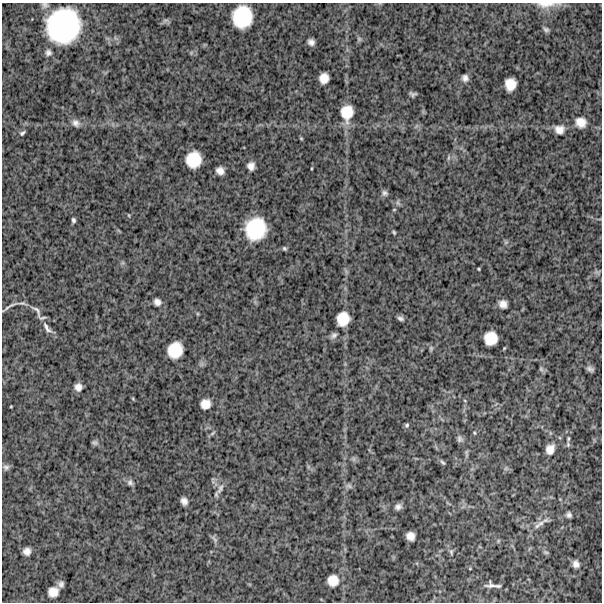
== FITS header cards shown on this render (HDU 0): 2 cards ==
NAXIS1  =                  600
NAXIS2  =                  600

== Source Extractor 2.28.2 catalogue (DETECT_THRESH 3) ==
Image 600 x 600 px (HDU 0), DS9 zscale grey, 1 PNG px = 1 image px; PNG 604 x 604 px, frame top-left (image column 1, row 600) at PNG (2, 3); no overlay
Background 1270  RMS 320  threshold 954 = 3 sigma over >= 5 px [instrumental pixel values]
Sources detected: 78; all 78 listed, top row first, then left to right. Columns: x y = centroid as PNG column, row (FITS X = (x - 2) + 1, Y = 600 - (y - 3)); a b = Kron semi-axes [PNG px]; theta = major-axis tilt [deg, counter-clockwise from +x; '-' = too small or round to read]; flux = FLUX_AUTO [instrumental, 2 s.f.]
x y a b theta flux
546 4 27 8 2 2.2e+05
242 17 20 17 81 9.4e+05
165 20 10 4 13 4.7e+04
63 26 31 29 61 2.5e+06
546 30 7 5 -24 4.9e+04
359 39 6 6 - 4.2e+04
311 42 6 5 - 9.0e+04
48 53 8 7 - 7.1e+04
324 78 9 8 - 2.1e+05
465 78 8 7 - 8.9e+04
510 84 11 10 - 2.9e+05
413 94 6 4 -6 5.2e+04
347 112 17 13 86 4.3e+05
581 122 12 10 -30 2.2e+05
76 123 11 8 -42 1.0e+05
559 129 11 10 - 1.6e+05
22 133 7 4 40 4.5e+04
301 138 4 4 - 2.1e+04
448 158 8 3 71 3.6e+04
193 160 14 13 - 5.2e+05
251 166 8 7 - 1.2e+05
220 171 7 6 - 1.3e+05
385 193 8 7 - 6.1e+04
128 215 5 3 - 1.7e+04
73 220 5 4 - 4.5e+04
255 229 20 18 69 1.1e+06
394 232 5 4 - 2.7e+04
506 242 6 5 - 3.6e+04
284 248 5 4 - 3.4e+04
479 269 3 2 - 2.0e+04
597 272 9 3 -31 3.7e+04
157 302 9 8 - 1.0e+05
22 303 14 4 -6 5.2e+04
503 304 9 8 - 1.3e+05
9 306 28 3 29 7.4e+04
37 311 21 7 -59 1.0e+05
401 318 8 5 -17 5.6e+04
343 319 12 11 - 3.7e+05
47 328 20 7 -55 1.3e+05
334 335 8 6 37 6.4e+04
491 338 12 11 - 3.7e+05
431 348 7 5 90 3.8e+04
175 350 14 13 - 5.0e+05
541 369 7 6 - 4.6e+04
590 369 7 5 -29 7.0e+04
78 387 7 7 - 1.2e+05
133 399 5 3 - 2.1e+04
205 404 9 8 - 2.0e+05
11 406 4 2 - 1.5e+04
407 425 6 5 - 3.8e+04
213 433 9 4 42 3.8e+04
474 433 5 3 - 2.1e+04
460 439 9 7 -59 6.5e+04
568 439 8 5 87 5.6e+04
95 443 8 5 -18 4.7e+04
550 449 14 11 65 1.8e+05
466 453 12 4 87 4.9e+04
354 459 7 4 -90 4.1e+04
442 462 9 4 -46 3.8e+04
6 467 9 7 -3 6.3e+04
130 482 8 7 - 6.6e+04
349 486 8 6 -14 5.8e+04
220 489 17 7 61 1.1e+05
184 501 7 6 - 1.0e+05
398 507 7 6 - 8.2e+04
569 515 5 5 - 6.4e+04
541 523 10 7 16 1.1e+05
410 536 8 7 - 1.5e+05
214 539 13 5 -53 6.3e+04
498 541 6 3 72 2.2e+04
27 551 7 7 - 1.2e+05
451 552 9 5 -85 4.6e+04
546 552 7 4 -19 3.1e+04
576 564 9 8 - 1.0e+05
333 580 12 12 - 2.4e+05
61 584 7 6 - 7.7e+04
491 586 13 8 -10 1.1e+05
53 592 9 9 - 2.0e+05
At the frame edge (FLAGS 8, measured only in part): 2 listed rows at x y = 546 4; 63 26